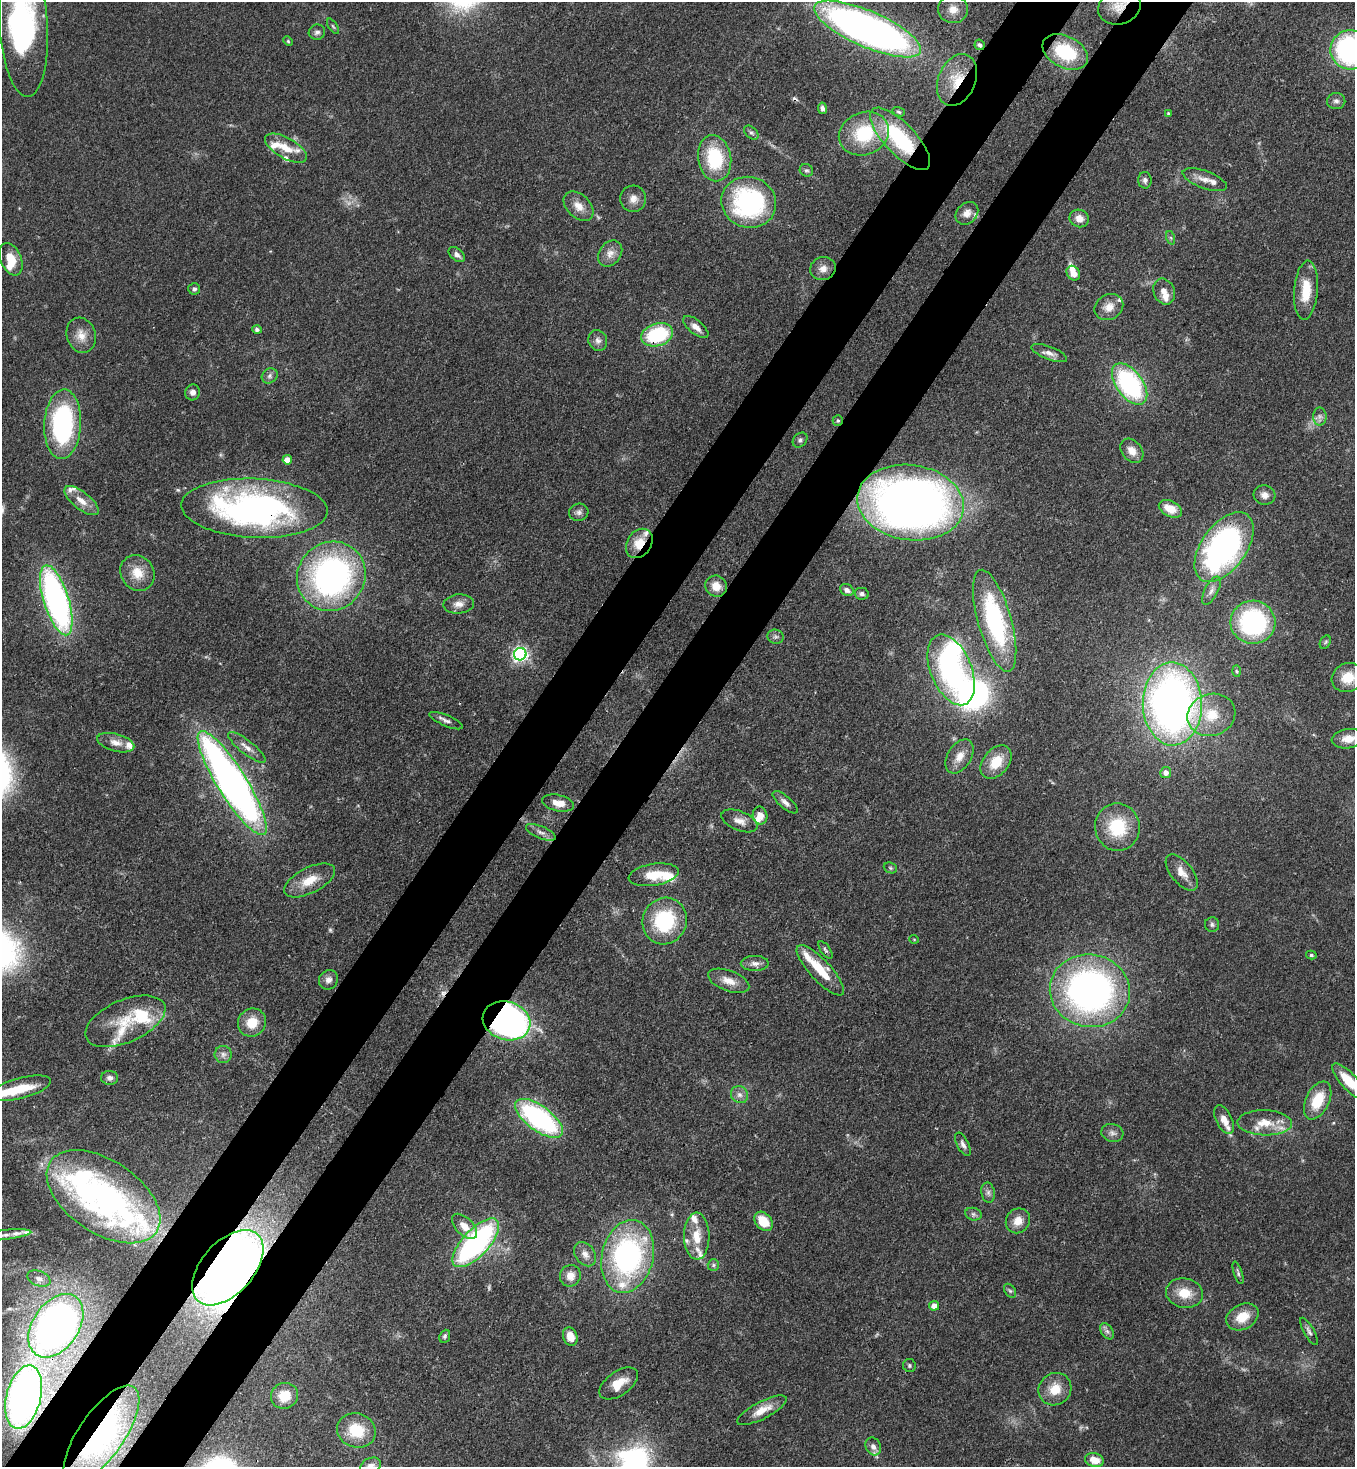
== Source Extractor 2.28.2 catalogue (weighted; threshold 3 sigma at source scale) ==
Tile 7 of 4 x 4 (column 3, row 2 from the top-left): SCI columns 2932-4284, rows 2990-4454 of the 6002 x 5980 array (HDU 1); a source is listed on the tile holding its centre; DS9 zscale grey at full resolution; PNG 1357 x 1469 px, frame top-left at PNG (2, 2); each listed source drawn as its Kron ellipse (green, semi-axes under 4 px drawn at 4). Shown black and unused: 10% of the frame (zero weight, under 3 of 4 exposures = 7% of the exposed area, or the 3 px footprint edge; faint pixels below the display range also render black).
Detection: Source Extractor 2.28.2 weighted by HDU 2 'WHT'; one run over the whole footprint, this tile lists its part. Background 0.127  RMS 0.0044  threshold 0.0197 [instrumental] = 3 sigma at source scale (4.5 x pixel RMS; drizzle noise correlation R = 1.50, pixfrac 1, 0.05/0.05 arcsec/px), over >= 5 px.
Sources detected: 201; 4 too faint to see at this stretch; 8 inside a brighter object's white glare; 2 cosmic-ray / hot-pixel residue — neither listed nor drawn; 30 inside a brighter listed object's ellipse — not listed separately; the other 157 listed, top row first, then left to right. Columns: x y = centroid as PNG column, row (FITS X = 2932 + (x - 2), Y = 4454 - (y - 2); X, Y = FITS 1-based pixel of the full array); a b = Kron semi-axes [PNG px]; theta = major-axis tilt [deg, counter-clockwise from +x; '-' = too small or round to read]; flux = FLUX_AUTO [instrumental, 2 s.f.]
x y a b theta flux
1119 7 22 17 18 9.2
953 9 15 14 - 5.1
23 24 72 24 -87 100
333 26 8 3 -56 0.67
867 29 58 18 -23 290
317 32 8 7 - 1.5
288 41 5 4 - 0.54
980 45 5 5 - 1
1351 50 20 19 - 95
1065 52 24 15 -27 25
957 80 27 18 67 14
1336 101 9 8 - 1.6
822 108 6 4 -80 1.2
899 112 6 4 -18 0.68
1168 113 4 3 - 0.42
751 133 8 5 -43 1
864 134 25 21 22 25
900 139 40 15 -47 39
286 148 23 10 -29 7
715 158 23 16 -80 28
806 170 7 6 - 0.92
1145 180 8 6 -88 1.5
1205 180 23 9 -20 4.3
633 199 13 13 - 3.8
749 202 27 25 -18 67
579 206 17 11 -44 5.1
967 213 12 10 44 3.5
1079 218 10 8 -19 3.8
1171 238 7 4 -71 0.75
610 253 14 11 54 3.7
457 255 9 6 -40 2.1
11 259 17 10 -67 7.8
823 269 13 11 17 3.6
1073 273 8 6 -57 5
194 289 6 5 - 1.3
1306 290 30 12 86 12
1164 292 13 10 -67 3.4
1109 307 15 12 32 5
696 327 15 7 -40 3.5
257 329 5 4 - 1.1
81 335 18 14 -73 5.6
657 335 16 11 17 33
598 341 10 9 - 2.2
1049 353 19 6 -21 2.9
270 376 8 7 - 1.5
1130 384 24 13 -53 67
193 392 8 7 - 2.4
1320 416 9 6 -90 1.9
838 421 5 5 - 0.74
63 424 35 18 87 67
800 440 8 6 46 1.1
1132 451 13 10 -50 4.2
287 460 4 4 - 6.9
1265 495 11 9 -15 3
81 501 20 8 -39 5.4
911 503 53 37 -8 420
254 508 73 29 -3 160
1170 509 12 7 -27 7.5
579 512 10 8 15 1.8
639 543 16 12 56 8.4
1224 547 40 22 54 150
137 573 19 16 -54 8
331 576 35 33 49 140
716 586 11 10 - 5.3
847 590 7 5 -28 2
1211 591 15 6 62 2.4
862 594 7 6 - 1.3
56 600 36 12 -72 140
459 604 15 9 5 3.5
995 621 53 16 -74 61
1253 622 22 21 - 58
775 637 8 7 - 1.3
1325 642 7 5 60 0.77
520 654 6 6 - 140
951 670 37 20 -68 85
1236 671 5 3 - 0.49
1348 678 16 14 26 10
1172 704 41 29 -89 260
1211 715 24 21 18 14
446 721 18 5 -23 1.9
1348 739 17 9 8 5.5
116 743 19 9 -15 4.3
247 747 23 7 -38 3.6
960 756 19 11 58 5.3
996 762 19 13 50 10
1166 772 5 5 - 3.1
232 783 61 14 -58 300
785 802 15 6 -41 2.4
558 803 16 8 -13 5.4
760 816 9 7 -79 4
740 821 19 9 -21 3.8
1117 827 24 22 -81 22
541 832 16 6 -22 2.4
890 868 7 5 -23 0.76
1182 872 21 10 -51 5.1
654 875 25 11 9 11
309 880 28 13 27 9.2
665 921 23 22 - 33
1212 925 7 7 - 1.1
914 939 5 3 - 0.35
825 950 10 4 -55 1.1
1311 955 5 4 - 0.72
755 963 14 7 0 2.4
820 970 33 10 -47 15
328 980 10 9 - 2.6
729 981 21 10 -20 5.4
1090 991 40 36 -11 180
125 1021 43 21 23 19
507 1021 24 19 -18 220
252 1022 14 13 - 8.4
223 1054 8 8 - 2
110 1078 8 7 - 1.8
1349 1081 23 8 -48 11
21 1088 31 10 15 15
739 1095 9 8 - 2.3
1318 1100 20 11 64 14
539 1118 28 12 -36 82
1224 1120 15 8 -64 4.1
1265 1123 27 12 -2 9.1
1112 1133 11 9 -15 2.1
963 1144 12 6 -63 1.8
988 1193 10 6 -80 1.7
103 1197 64 36 -34 120
973 1214 8 6 -16 1.3
763 1221 11 8 -50 11
1018 1221 13 11 52 5.2
464 1226 15 8 -45 5
3 1235 28 5 6 3.4
697 1236 23 13 -89 8.3
476 1243 31 13 47 100
585 1254 13 9 -53 3.1
628 1256 37 25 76 100
713 1265 6 5 - 0.89
228 1268 45 26 48 450
1238 1273 12 4 -72 1.1
570 1276 11 10 - 4
39 1278 12 7 -20 2.5
1010 1291 8 5 -53 0.89
1184 1293 19 14 -11 9.1
934 1306 5 4 - 3.8
1242 1317 17 12 28 8.9
56 1326 35 23 55 240
1107 1331 9 5 -54 1.5
1309 1331 15 5 -60 1.7
445 1336 6 5 - 0.9
570 1337 9 7 -71 5
909 1366 6 6 - 0.94
619 1383 22 12 35 8.1
1055 1389 17 15 41 8.5
284 1396 14 12 27 9.3
24 1397 32 17 76 240
762 1410 27 8 27 6.5
356 1430 19 17 -18 15
101 1434 57 22 55 72
873 1446 9 7 -64 2.5
1094 1460 9 7 -16 5.6
371 1466 10 7 26 2.8
Overlapping masked pixels (flux is a lower limit): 17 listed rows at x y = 1119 7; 867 29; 957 80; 900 139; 657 335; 838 421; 911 503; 254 508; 639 543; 1224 547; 232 783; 507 1021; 628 1256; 228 1268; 56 1326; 24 1397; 101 1434
Isophote crosses this tile's border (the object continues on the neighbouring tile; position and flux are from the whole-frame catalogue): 9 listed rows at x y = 1119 7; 23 24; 867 29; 1351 50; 1348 739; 1349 1081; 3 1235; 24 1397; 371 1466